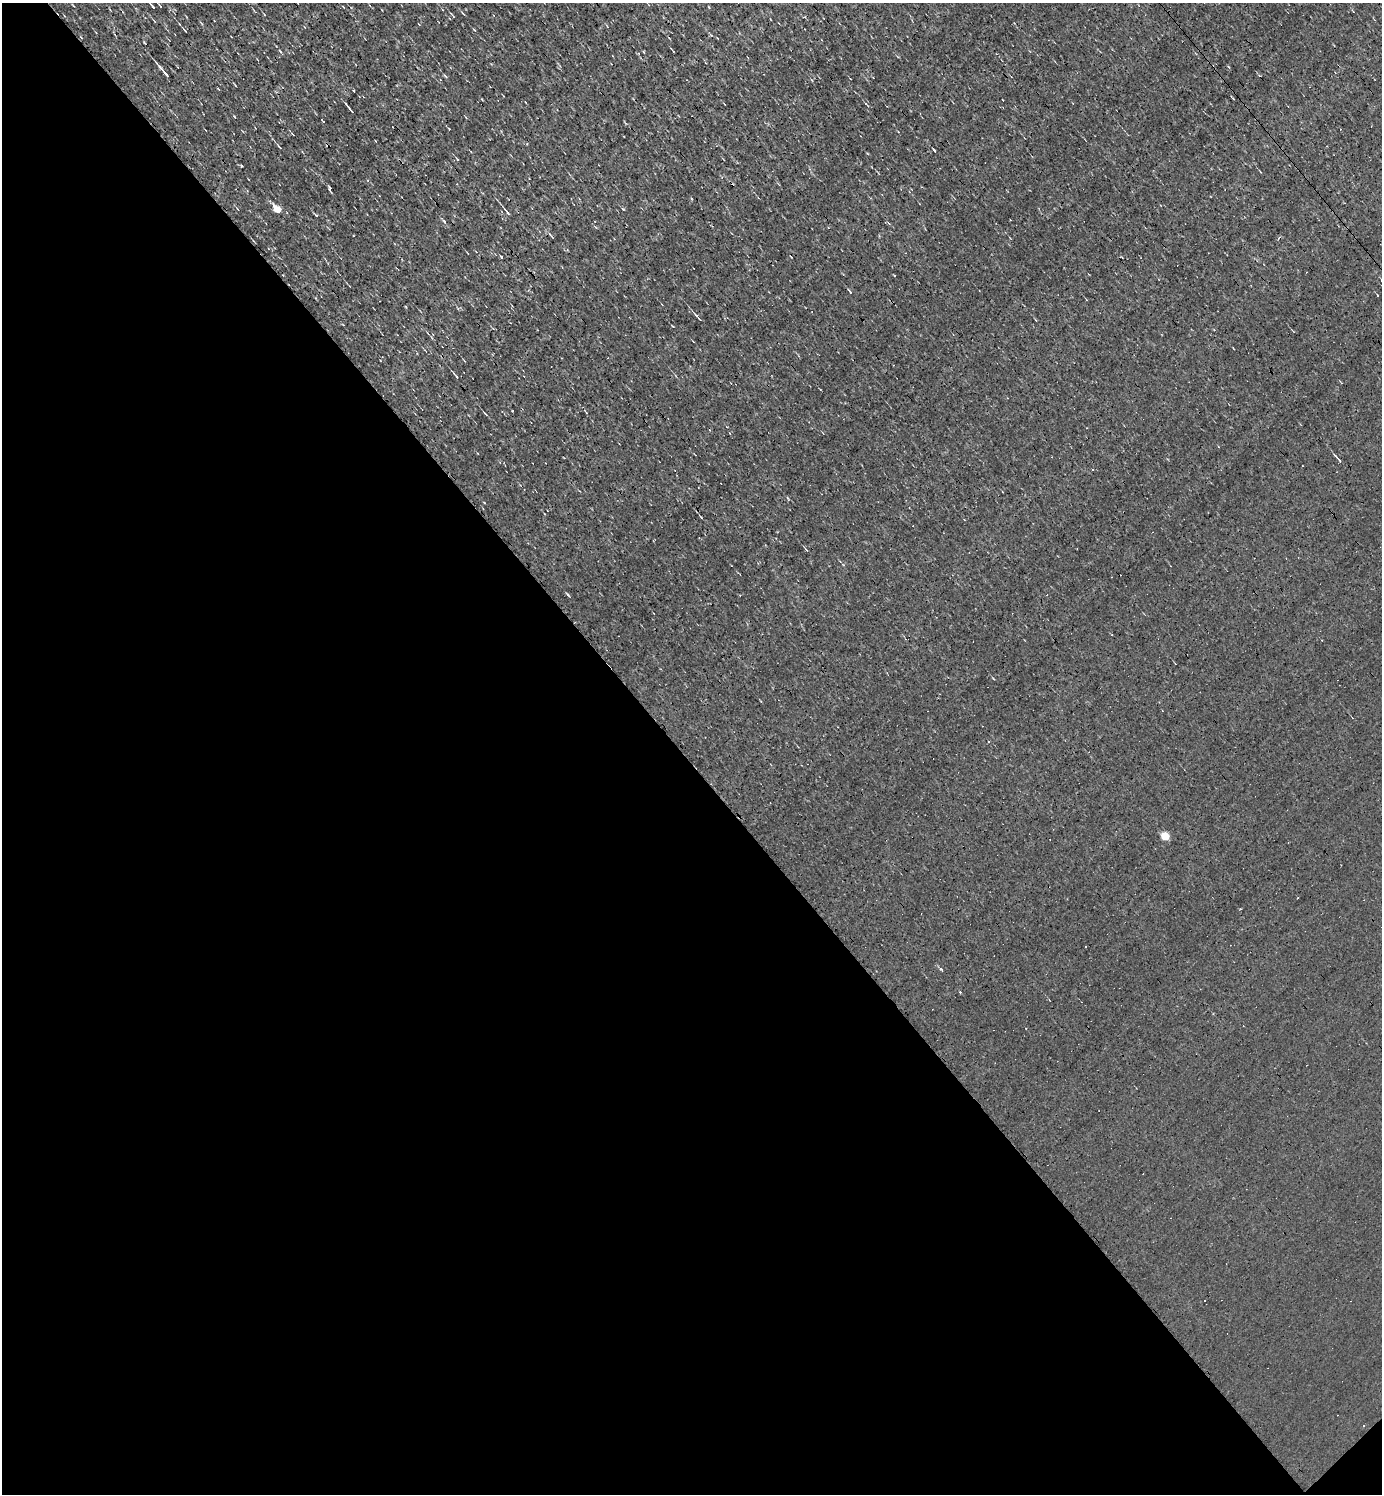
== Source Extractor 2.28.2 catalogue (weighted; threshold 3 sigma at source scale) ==
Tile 14 of 4 x 4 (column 2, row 4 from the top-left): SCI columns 1533-2912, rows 1-1492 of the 5968 x 5969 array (HDU 1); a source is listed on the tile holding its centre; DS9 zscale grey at full resolution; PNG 1384 x 1496 px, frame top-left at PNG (2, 3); no overlay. Shown black and unused: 49% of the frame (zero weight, under 3 of 4 exposures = <1% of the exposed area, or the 3 px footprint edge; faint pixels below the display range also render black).
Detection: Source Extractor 2.28.2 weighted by HDU 2 'WHT'; one run over the whole footprint, this tile lists its part. Background 0.00165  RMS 0.04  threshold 0.178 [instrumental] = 3 sigma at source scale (4.5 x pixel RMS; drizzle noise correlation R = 1.50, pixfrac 1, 0.05/0.05 arcsec/px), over >= 5 px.
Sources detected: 37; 14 cosmic-ray / hot-pixel residue — not listed; the other 23 listed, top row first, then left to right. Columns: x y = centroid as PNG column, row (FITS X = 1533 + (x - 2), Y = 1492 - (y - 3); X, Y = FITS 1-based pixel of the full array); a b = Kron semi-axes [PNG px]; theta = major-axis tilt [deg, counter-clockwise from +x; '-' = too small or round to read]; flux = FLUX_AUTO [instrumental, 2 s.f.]
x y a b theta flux
152 6 11 3 -48 9.6
185 31 6 2 -54 4.3
164 72 17 3 -50 20
445 76 6 3 -52 4.4
351 110 10 2 -52 11
323 122 3 3 - 26
280 147 6 3 -44 5.4
457 159 4 2 - 2.8
330 188 4 3 - 4.5
277 209 6 5 - 86
507 212 11 3 -49 8.4
552 237 5 3 - 3.4
1278 238 4 2 - 4.7
501 257 3 3 - 13
1378 295 3 3 - 21
696 315 9 3 -52 8.1
456 376 6 3 -60 4.6
486 414 6 3 -43 4.7
1339 460 8 3 -56 6.1
701 517 4 3 - 3.2
989 742 3 3 - 4.4
1165 836 5 5 - 130
941 969 4 3 - 8
Isophote crosses this tile's border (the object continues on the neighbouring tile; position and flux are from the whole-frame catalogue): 1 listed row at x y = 152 6
Unlisted compact peaks at least as high as the median listed source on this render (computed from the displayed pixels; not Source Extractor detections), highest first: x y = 241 166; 623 209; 568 595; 316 215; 850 292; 234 116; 993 678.